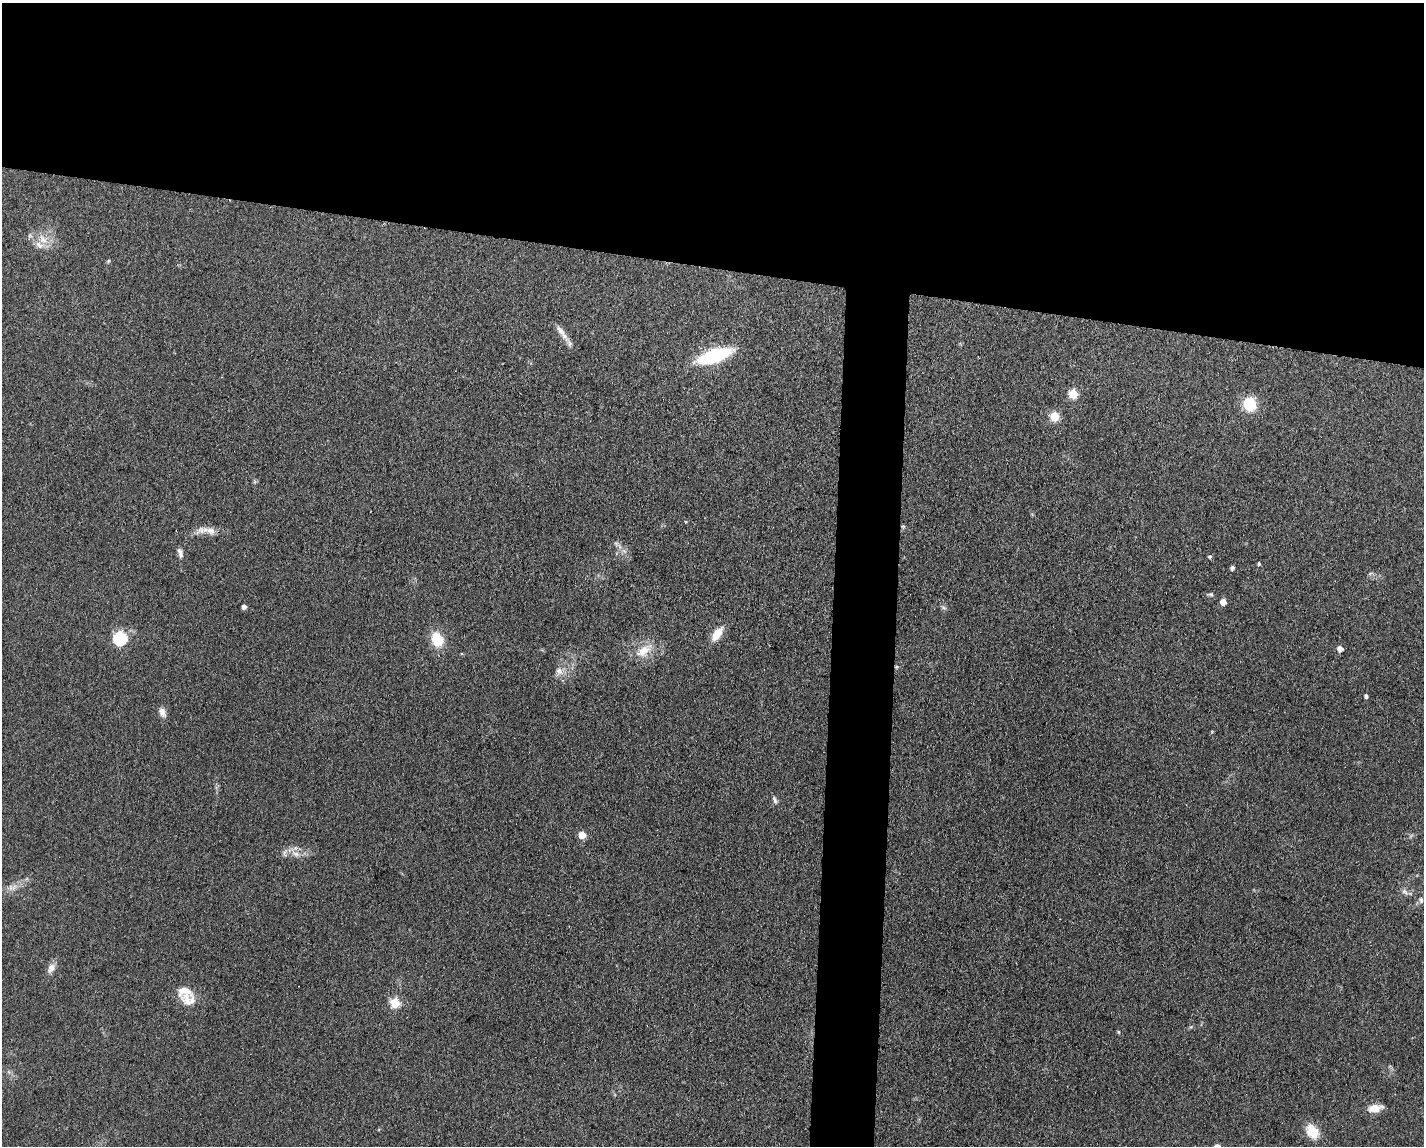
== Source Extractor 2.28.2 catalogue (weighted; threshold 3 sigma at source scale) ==
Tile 2 of 3 x 4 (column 2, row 1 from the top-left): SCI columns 1539-2960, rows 3436-4579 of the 4607 x 4584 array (HDU 1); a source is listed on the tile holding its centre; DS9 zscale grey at full resolution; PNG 1426 x 1148 px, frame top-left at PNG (2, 3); no overlay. Shown black and unused: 26% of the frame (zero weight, under 3 of 4 exposures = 1% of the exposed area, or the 3 px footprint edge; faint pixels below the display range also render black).
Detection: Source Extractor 2.28.2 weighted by HDU 2 'WHT'; one run over the whole footprint, this tile lists its part. Background 0.154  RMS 0.0081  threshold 0.0363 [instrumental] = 3 sigma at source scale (4.5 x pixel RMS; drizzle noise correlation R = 1.50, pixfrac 1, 0.05/0.05 arcsec/px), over >= 5 px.
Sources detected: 36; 2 inside a brighter listed object's ellipse — not listed separately; the other 34 listed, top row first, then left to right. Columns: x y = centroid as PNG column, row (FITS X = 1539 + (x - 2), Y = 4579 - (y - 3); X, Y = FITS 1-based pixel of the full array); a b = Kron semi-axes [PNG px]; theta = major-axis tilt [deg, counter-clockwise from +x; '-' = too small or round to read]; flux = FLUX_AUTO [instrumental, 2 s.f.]
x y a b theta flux
43 239 13 9 -40 8.2
108 261 6 3 70 0.84
560 331 20 7 -55 6.3
714 355 25 9 18 89
1073 394 5 5 - 27
1250 404 13 12 - 25
1055 416 5 5 - 32
211 531 13 9 -25 6
180 553 13 5 -73 3.2
1209 557 5 5 - 1.4
1259 564 5 4 - 1.1
1232 568 4 4 - 2.2
1211 594 7 5 -8 1.3
1223 602 5 5 - 7.3
244 607 4 4 - 2.8
717 634 18 9 54 11
120 638 6 6 - 100
437 639 16 12 -69 19
1340 649 5 5 - 5.1
643 651 22 13 34 14
559 671 12 8 -50 4.9
1366 696 4 4 - 1.9
162 712 13 8 -69 4.2
774 800 11 5 -68 2.1
582 835 5 5 - 15
296 854 8 6 -13 3.5
1404 892 9 5 -31 2.6
1421 900 8 5 -89 1.9
51 968 15 8 63 4.9
188 1000 25 17 -27 13
395 1003 6 5 - 38
1118 1032 5 3 - 0.79
1375 1108 14 8 10 10
1312 1131 19 13 -55 14